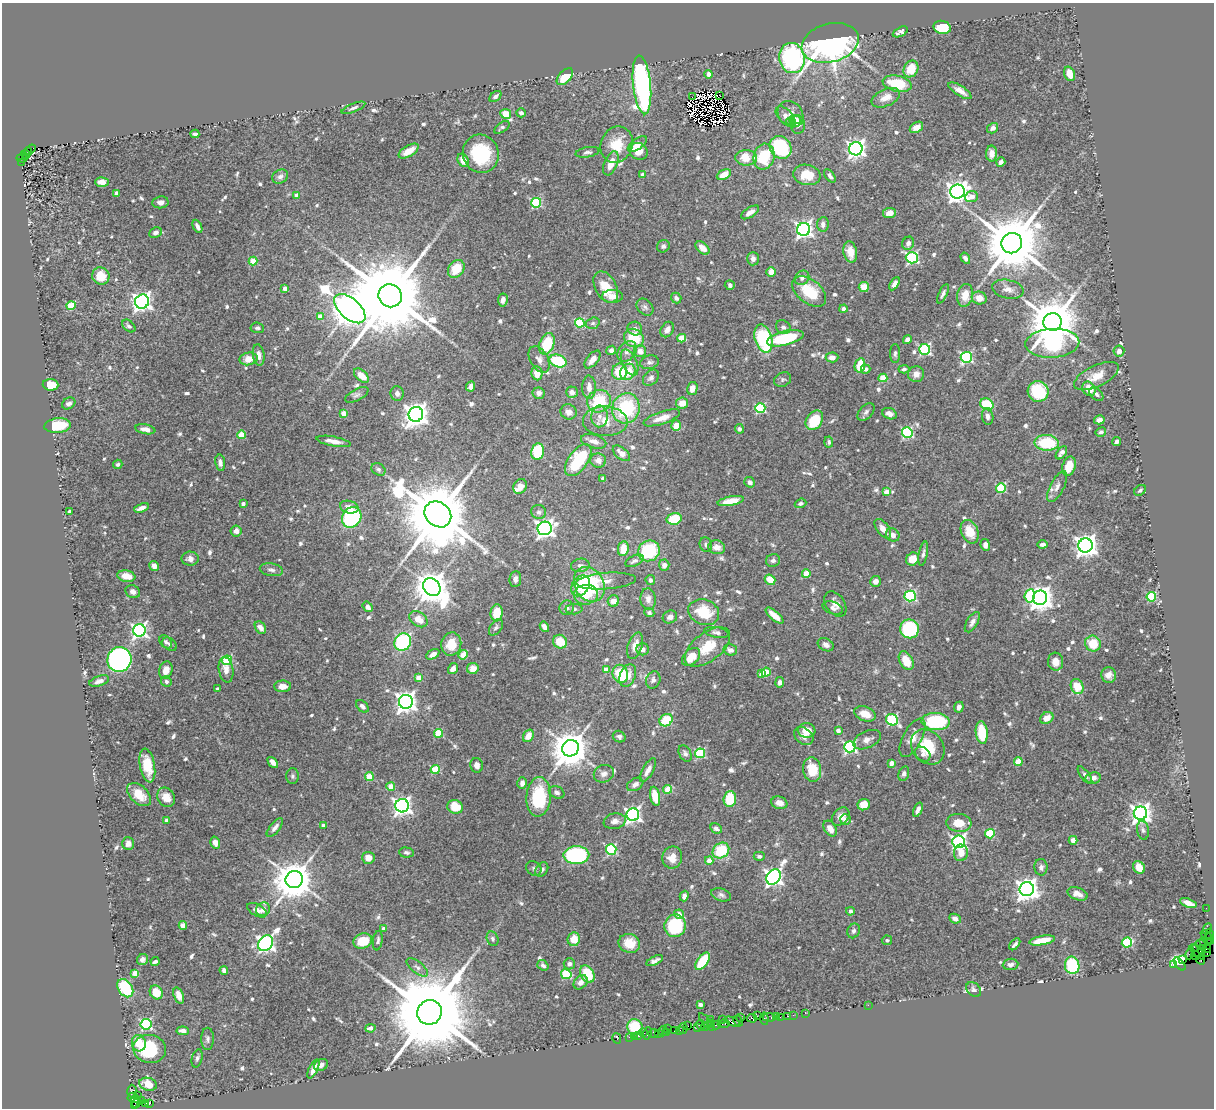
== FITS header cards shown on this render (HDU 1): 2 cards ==
NAXIS1  =                 1212
NAXIS2  =                 1106

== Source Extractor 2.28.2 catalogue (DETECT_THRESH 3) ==
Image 1212 x 1106 px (HDU 1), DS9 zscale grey, 1 PNG px = 1 image px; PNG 1216 x 1110 px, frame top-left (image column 1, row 1106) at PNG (2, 3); each listed source drawn as its Kron ellipse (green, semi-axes under 4 px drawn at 4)
Background 0.767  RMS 0.028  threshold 0.0831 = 3 sigma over >= 5 px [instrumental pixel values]
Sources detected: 760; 7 with non-positive FLUX_AUTO (blend fragments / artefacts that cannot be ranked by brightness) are neither listed nor drawn; of the other 753, the 500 brightest by FLUX_AUTO listed and drawn (253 fainter detections omitted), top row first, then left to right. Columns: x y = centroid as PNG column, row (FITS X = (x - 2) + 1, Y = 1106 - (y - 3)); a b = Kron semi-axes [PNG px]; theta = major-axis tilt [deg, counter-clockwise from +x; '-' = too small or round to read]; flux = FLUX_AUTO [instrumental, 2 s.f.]
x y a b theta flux
942 27 9 6 -13 78
900 32 8 4 27 7.3
830 43 29 19 15 820
792 58 15 13 -80 250
911 69 9 7 59 36
709 74 4 4 - 15
1070 74 7 5 -71 19
565 77 10 6 46 43
897 84 15 8 -13 66
642 85 29 9 -84 530
960 91 13 5 -32 13
495 96 7 4 39 7.4
720 96 3 2 - 14
692 97 2 2 - 78
886 98 15 8 24 22
353 108 13 4 21 5.2
521 113 5 4 - 6
506 114 5 5 - 32
790 114 14 12 -48 17
785 116 11 6 -44 9.1
795 120 6 4 -2 16
791 122 5 4 - 20
798 125 9 7 -87 12
502 127 9 4 35 5
916 127 7 5 31 15
993 128 6 5 - 8.7
195 134 4 3 - 4.8
637 144 11 5 35 12
617 145 19 15 67 45
780 147 12 10 -52 150
856 149 7 6 - 830
30 150 6 4 34 210
28 151 4 3 - 69
409 151 11 5 31 20
639 151 9 8 - 22
587 152 12 5 9 6.3
991 153 8 5 -88 16
25 154 5 3 - 240
481 154 19 18 - 110
764 157 13 10 76 69
22 158 5 3 - 140
746 158 11 7 -2 34
463 160 7 5 -60 23
21 162 2 2 - 120
1001 162 5 4 - 6.3
611 163 13 6 68 23
642 175 4 3 - 11
724 175 8 5 26 22
807 175 14 10 -8 35
830 176 8 4 -54 6.5
280 177 8 6 32 7.7
102 182 7 4 -3 11
957 192 7 7 - 1300
117 193 4 4 - 14
296 195 4 3 - 9.3
971 197 6 5 - 20
160 202 8 6 7 8.7
536 203 5 5 - 150
750 212 10 5 34 12
890 213 7 5 9 12
823 224 7 5 84 8.5
197 226 7 3 -65 6.7
804 229 6 6 - 710
156 233 6 5 - 7.4
908 243 7 6 - 8.3
1012 243 10 10 - 17000
663 246 6 6 - 5.5
702 248 8 5 -41 17
850 252 11 6 -77 19
912 258 6 5 - 240
965 258 6 4 -56 6
753 259 7 6 - 8.7
253 261 4 4 - 54
456 269 10 7 52 45
771 272 5 4 - 18
101 276 9 8 - 37
802 278 8 6 44 7.1
894 284 7 4 58 11
730 285 5 5 - 6.2
606 287 17 10 -61 42
864 287 5 5 - 25
285 288 4 4 - 16
1008 289 16 9 -12 14
809 291 19 11 -39 68
943 294 10 4 65 6.5
965 295 11 8 80 28
390 296 12 11 - 39000
612 296 10 6 2 15
676 298 5 5 - 6.8
979 298 7 6 - 20
503 300 6 5 - 9.6
142 302 7 7 - 860
71 306 4 4 - 83
645 307 9 7 -46 6.6
350 309 19 10 -41 4900
843 309 4 4 - 6.6
320 316 4 4 - 23
1053 322 9 8 - 10000
580 323 5 4 - 120
593 323 7 5 16 4.7
129 326 7 5 -42 5.4
783 327 8 6 -37 7.1
257 328 7 5 -5 4.4
635 329 7 6 - 7.6
667 330 8 6 57 10
634 338 10 9 - 62
682 338 4 4 - 50
785 338 19 7 14 110
763 339 14 8 -75 150
907 340 4 4 - 8.6
1052 343 27 14 3 190
547 344 11 7 67 78
925 349 5 5 - 240
611 350 5 4 - 8.2
627 351 11 8 49 11
640 351 6 6 - 13
1119 351 5 5 - 9.3
895 353 9 5 89 5.1
259 355 11 6 -83 12
832 357 6 5 - 11
966 357 5 5 - 260
249 359 9 6 10 24
539 359 14 9 -59 12
592 359 10 5 52 14
558 361 9 6 -21 94
649 362 9 7 12 6.3
630 363 14 7 -65 13
860 365 7 5 79 45
866 369 5 4 - 4.6
904 369 5 4 - 4.6
620 372 8 7 - 50
628 372 8 7 - 37
537 373 7 5 -81 25
916 374 8 8 - 13
361 376 9 5 -41 22
1096 376 24 10 26 31
651 378 9 6 45 6.7
883 378 4 4 - 52
783 380 9 7 26 4.7
50 385 8 6 -4 37
471 386 5 4 - 8.1
589 387 12 7 -89 14
692 388 6 5 - 13
1089 389 7 6 - 25
1038 391 10 10 - 110
572 392 6 5 - 8.9
397 393 7 6 - 8.4
539 393 6 6 - 7.5
1096 394 8 5 -45 5.3
357 395 13 5 28 5.9
599 401 12 11 - 86
69 403 7 5 34 6.8
682 403 6 5 - 19
987 404 7 5 -28 76
626 408 15 13 72 130
760 408 5 5 - 160
568 412 8 7 - 11
866 412 10 6 46 6.3
344 413 4 4 - 30
416 414 7 7 - 1900
889 414 7 5 -23 11
599 416 11 8 86 14
988 416 8 5 -82 7.7
662 418 19 6 18 19
814 420 10 7 54 69
1099 420 5 4 - 10
605 421 22 15 -2 37
58 426 13 7 6 75
676 426 5 4 - 32
145 429 10 5 -11 16
739 429 5 4 - 4.7
907 432 5 5 - 240
1101 432 5 4 - 4.8
241 435 4 4 - 51
333 441 17 4 -10 14
594 441 13 6 -16 13
829 442 5 4 - 4.5
1116 442 5 3 - 5.9
1047 443 12 8 -4 89
537 452 8 6 80 74
621 453 10 5 -39 13
1061 453 7 4 53 6.3
578 460 18 9 54 110
598 460 8 7 - 11
220 463 8 5 -81 7.1
118 464 5 4 - 4.4
1069 466 10 6 74 27
378 469 7 5 -32 4.4
603 479 4 3 - 4.4
750 482 5 5 - 6.8
520 486 8 6 58 15
1057 487 17 7 62 11
1001 488 5 5 - 110
1140 490 6 4 40 4.7
886 492 4 4 - 27
731 501 13 4 11 35
243 503 4 3 - 7.1
801 503 6 4 21 4.6
349 507 9 6 -14 12
141 508 8 3 19 10
69 512 3 3 - 5.8
539 512 7 7 - 5.5
438 514 14 12 -40 25000
352 517 11 9 54 180
674 519 7 5 15 52
545 528 7 6 - 830
883 529 11 6 -53 15
236 531 5 5 - 10
970 532 12 8 -66 37
893 535 7 6 - 11
1042 544 5 3 - 6.9
706 545 7 6 - 5.8
985 545 6 4 -81 8.2
1085 545 7 7 - 1500
717 547 8 7 - 15
623 549 7 5 81 28
649 551 11 10 - 130
923 554 12 4 79 6
190 559 8 7 - 9.8
913 559 7 6 - 28
773 560 7 6 - 5.4
634 561 10 5 25 6.6
580 565 9 6 10 7.1
664 565 5 5 - 8.6
154 566 5 4 - 12
271 570 12 6 -8 7.3
806 574 4 4 - 43
126 576 9 5 -11 29
515 579 8 6 83 8
650 580 5 4 - 5.8
770 580 6 4 -40 32
606 581 30 8 4 16
875 581 5 5 - 11
589 584 18 14 -60 140
580 586 11 8 55 50
432 587 9 8 - 4000
133 592 7 6 - 7.9
586 595 12 10 8 46
910 596 5 5 - 210
1030 596 7 5 81 81
1151 597 5 4 - 130
1040 598 7 7 - 1700
648 599 11 7 -86 10
613 601 6 5 - 15
835 604 14 9 -54 13
368 607 5 4 - 9.1
567 608 7 7 - 7.7
833 608 10 6 -18 7.2
574 609 8 5 1 4.9
704 612 16 12 -20 61
497 613 8 6 85 40
649 613 5 4 - 4.5
774 616 11 4 -40 20
670 617 7 6 - 8.9
418 619 10 7 -34 21
972 622 11 5 59 8
496 627 9 5 53 4.6
544 627 5 4 - 13
260 628 7 5 -53 13
910 629 9 9 - 130
139 630 6 6 - 540
716 632 12 5 -11 6.7
166 642 7 5 -47 4.5
403 642 9 8 - 210
560 642 7 6 - 38
169 644 8 6 -36 5.5
451 644 11 10 - 36
1093 644 8 7 - 46
826 645 8 6 -29 8.4
635 646 13 7 71 19
707 647 26 14 38 50
643 649 6 6 - 9.7
730 650 7 5 -16 10
433 654 7 4 30 12
463 655 5 4 - 32
691 657 10 7 44 34
119 659 12 12 - 720
227 660 5 5 - 120
906 661 10 6 -63 34
1056 662 9 7 -84 16
473 668 6 5 - 16
453 669 6 4 56 11
606 669 4 4 - 14
166 670 9 6 73 15
226 670 13 7 -79 13
766 672 4 4 - 45
620 674 9 7 -72 66
762 674 4 4 - 29
628 675 12 7 69 16
1109 675 8 7 - 12
419 678 4 4 - 32
653 680 9 7 68 6.7
99 681 10 5 18 7.5
166 682 5 5 - 4.7
780 682 5 4 - 7.2
283 686 8 5 -1 15
1077 686 8 6 -65 44
217 689 3 3 - 5.2
406 702 7 7 - 1300
362 706 7 5 -43 6.6
959 707 5 5 - 7.9
865 714 11 7 -21 26
1047 718 7 5 31 17
666 720 7 5 37 55
892 720 6 5 - 180
936 722 14 8 -4 160
807 730 9 7 -7 23
838 730 4 3 - 9.8
438 733 4 4 - 77
982 733 11 6 -84 56
528 736 6 5 - 19
804 736 11 7 -39 11
619 737 6 5 - 5.1
912 738 21 9 62 20
867 740 15 8 24 12
850 747 6 5 - 350
928 747 19 15 -51 68
571 748 8 8 - 5100
685 753 9 6 -63 6.1
700 753 5 5 - 140
923 754 8 6 -40 6.6
273 762 6 4 -47 10
1018 762 4 4 - 53
891 763 4 4 - 15
147 765 17 7 -79 41
477 765 7 6 - 9.8
435 769 4 4 - 66
812 769 12 9 -83 49
648 770 13 5 61 12
604 774 10 8 21 10
904 774 7 5 74 5.4
1085 775 10 4 -52 6.2
293 776 7 6 - 4.5
369 776 4 4 - 58
1093 778 7 5 10 10
522 783 6 5 - 9.7
635 784 9 6 30 8.2
391 787 4 4 - 33
668 789 4 4 - 57
557 792 8 6 -25 5.7
139 794 14 8 -43 32
655 796 10 5 -79 37
166 797 10 8 -57 24
539 797 20 12 86 120
730 799 8 6 86 56
779 803 8 6 -15 16
864 805 6 5 - 27
402 806 7 6 - 850
455 807 8 6 -21 56
918 810 7 4 67 9.1
1140 813 7 6 - 1200
633 815 6 6 - 600
841 817 10 7 46 13
167 820 4 3 - 11
845 820 5 5 - 12
615 821 11 8 11 11
959 823 12 9 -5 28
323 825 4 3 - 10
275 828 11 5 52 8.2
716 828 6 4 -28 5.3
830 829 9 6 -57 16
1143 830 9 6 -81 4.5
990 834 5 4 - 100
1073 840 4 4 - 11
959 842 6 6 - 490
128 843 6 6 - 11
215 843 6 4 -73 12
611 849 5 5 - 160
721 851 9 7 36 80
406 852 7 5 -4 4.7
961 853 8 7 - 20
576 855 13 9 1 290
759 856 5 4 - 4.8
672 857 11 10 - 20
368 858 6 6 - 18
709 861 4 4 - 21
1041 867 8 6 -88 6.8
1139 867 7 5 -51 26
534 868 8 6 -41 4.9
542 870 8 5 54 6.3
774 877 8 6 54 830
294 879 9 8 - 5900
1027 889 7 7 - 1500
1078 894 10 6 -18 12
721 895 10 6 -18 6.5
684 896 5 4 - 7.2
1188 903 9 4 -19 15
1206 908 2 2 - 13
263 909 7 6 - 11
257 910 11 5 -29 9
850 911 4 4 - 7.4
679 914 5 4 - 15
955 919 6 4 -26 8.2
183 925 4 4 - 22
675 926 11 11 - 100
383 929 4 3 - 11
1207 929 5 3 - 95
854 931 7 6 - 5.9
1209 934 5 3 - 100
1207 937 8 3 -47 140
493 939 7 5 -69 5.2
574 939 7 6 - 29
887 940 5 5 - 4.4
1042 940 13 4 10 30
363 941 9 7 18 47
378 941 10 5 81 5.7
1203 941 3 2 - 71
1208 942 3 2 - 37
265 943 8 6 49 710
629 943 11 9 -21 37
1127 943 5 4 - 120
1015 944 7 3 48 5.3
1201 944 6 3 -24 150
1194 947 2 2 - 42
1207 948 3 2 - 21
1202 949 4 3 - 87
1197 952 10 3 -44 180
1190 953 6 4 69 200
1207 953 4 2 - 35
1196 956 5 3 - 120
142 960 6 5 - 6.6
1183 960 4 3 - 55
1200 960 5 2 - 31
155 961 4 3 - 5.2
655 961 9 4 26 6.9
702 961 10 5 54 83
569 964 5 5 - 6.9
1011 964 8 5 5 6.2
1180 964 7 4 -49 160
543 965 6 4 -38 6.5
1072 965 9 7 -80 110
1174 965 4 3 - 66
417 967 13 5 -39 7.6
224 970 4 4 - 6.8
135 973 4 4 - 34
566 974 5 5 - 110
587 974 9 6 -60 61
581 982 8 6 47 12
125 988 10 7 -55 100
974 990 8 6 -49 5.8
156 992 7 6 - 34
179 995 8 5 -71 11
700 1005 4 3 - 5.2
868 1005 2 2 - 39
429 1012 12 12 - 44000
805 1013 2 2 - 21
793 1015 2 2 - 39
757 1016 2 2 - 50
776 1016 3 2 - 66
787 1016 3 2 - 39
741 1017 3 2 - 310
769 1017 6 3 -7 110
780 1017 2 2 - 46
752 1018 5 4 - 270
710 1019 3 2 - 130
764 1019 6 3 -84 92
723 1020 4 2 - 40
738 1021 5 3 - 59
707 1022 11 3 -48 150
732 1022 8 4 -20 200
711 1023 3 3 - 170
146 1024 5 5 - 240
724 1024 6 3 9 93
701 1025 5 3 - 190
716 1025 4 2 - 180
688 1026 2 2 - 48
635 1027 8 7 - 61
697 1027 3 2 - 63
705 1027 3 2 - 45
370 1028 5 4 - 9.7
668 1029 3 2 - 62
683 1029 5 2 - 82
680 1030 3 2 - 62
183 1031 6 4 -6 10
663 1031 5 3 - 100
674 1031 3 2 - 58
666 1032 4 3 - 62
643 1033 3 2 - 34
648 1033 6 2 72 27
653 1033 5 3 - 98
659 1033 3 2 - 93
634 1036 2 2 - 13
638 1036 4 3 - 110
629 1037 2 2 - 32
617 1038 5 3 - 13
208 1039 11 6 90 5.9
139 1043 8 7 - 31
150 1049 16 14 -8 110
197 1058 9 5 76 4.6
321 1065 7 5 30 7.4
313 1069 10 4 65 12
148 1084 9 6 -15 29
132 1091 6 4 -89 140
138 1095 3 2 - 68
132 1097 5 4 - 280
136 1101 7 5 -82 250
141 1101 4 3 - 250
146 1103 4 3 - 30
150 1103 3 3 - 320
134 1106 3 2 - 82
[253 fainter detections neither listed nor drawn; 7 non-positive-flux detections neither listed nor drawn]